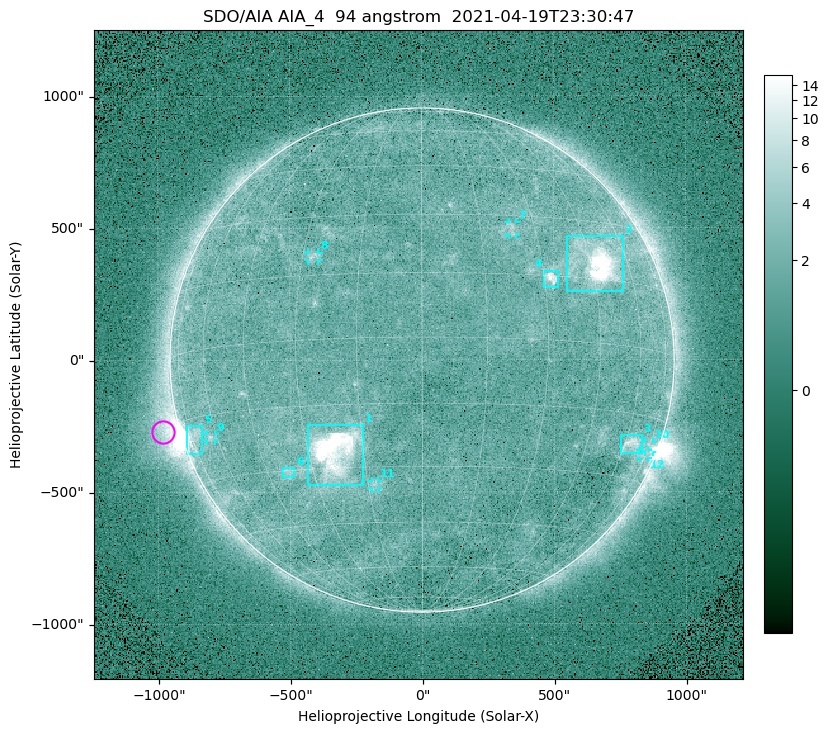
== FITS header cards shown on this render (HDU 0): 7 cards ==
TELESCOP= 'SDO/AIA '
INSTRUME= 'AIA_4   '
WAVELNTH=                   94
WAVEUNIT= 'angstrom'
DATE-OBS= '2021-04-19T23:30:47.12'
CTYPE1  = 'HPLN-TAN'
CTYPE2  = 'HPLT-TAN'

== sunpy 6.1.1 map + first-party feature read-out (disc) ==
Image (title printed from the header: SDO/AIA AIA_4  94 angstrom  2021-04-19T23:30:47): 512 x 512 px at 4.8 arcsec/px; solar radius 955 arcsec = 199 px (full disc in frame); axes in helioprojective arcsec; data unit not stated in the header (colour bar unlabelled)
Orientation: roll -0.138 deg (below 1 deg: not rotated)
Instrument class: DISC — disc imager (sunpy class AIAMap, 94 A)
Bright regions (active regions / flare kernels): reference = the median radial profile (limb darkening/brightening removed); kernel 5 px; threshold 5 sigma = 2.48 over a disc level ~1.74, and >= 1.15x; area >= 9 px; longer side >= 5 px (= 24 arcsec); searched inside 0.97 R_sun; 12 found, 12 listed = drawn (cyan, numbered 1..; 6 of them under ~33 arcsec drawn as corner ticks so the feature stays visible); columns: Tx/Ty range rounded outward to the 10 arcsec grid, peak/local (2 s.f.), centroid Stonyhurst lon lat
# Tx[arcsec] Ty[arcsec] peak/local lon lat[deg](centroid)
1 -430..-220 -470..-240 99 -23 -26
2 550..760 260..470 32 +47 +19
3 750..830 -360..-280 4.5 +64 -22
4 460..520 270..340 7.2 +32 +14
5 -900..-830 -360..-250 6.4 -73 -19
6 -530..-480 -440..-410 2.9 -38 -30
7 330..360 470..520 2.9 +24 +26
8 -430..-390 380..410 3.2 -27 +20
9 -820..-780 -300..-280 3 -63 -20
10 840..880 -350..-310 3.1 +75 -21
11 -190..-170 -490..-450 2.8 -13 -34
12 820..860 -380..-340 2.2 +73 -24
Off-limb structures (1.02-1.3 R_sun): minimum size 50 px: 6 found; the strongest spans PA ~90..115 deg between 1.02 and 1.21 R_sun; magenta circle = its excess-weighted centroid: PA ~105 deg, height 1.07 R_sun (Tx ~-980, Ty ~-270 arcsec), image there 4.5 x the reference